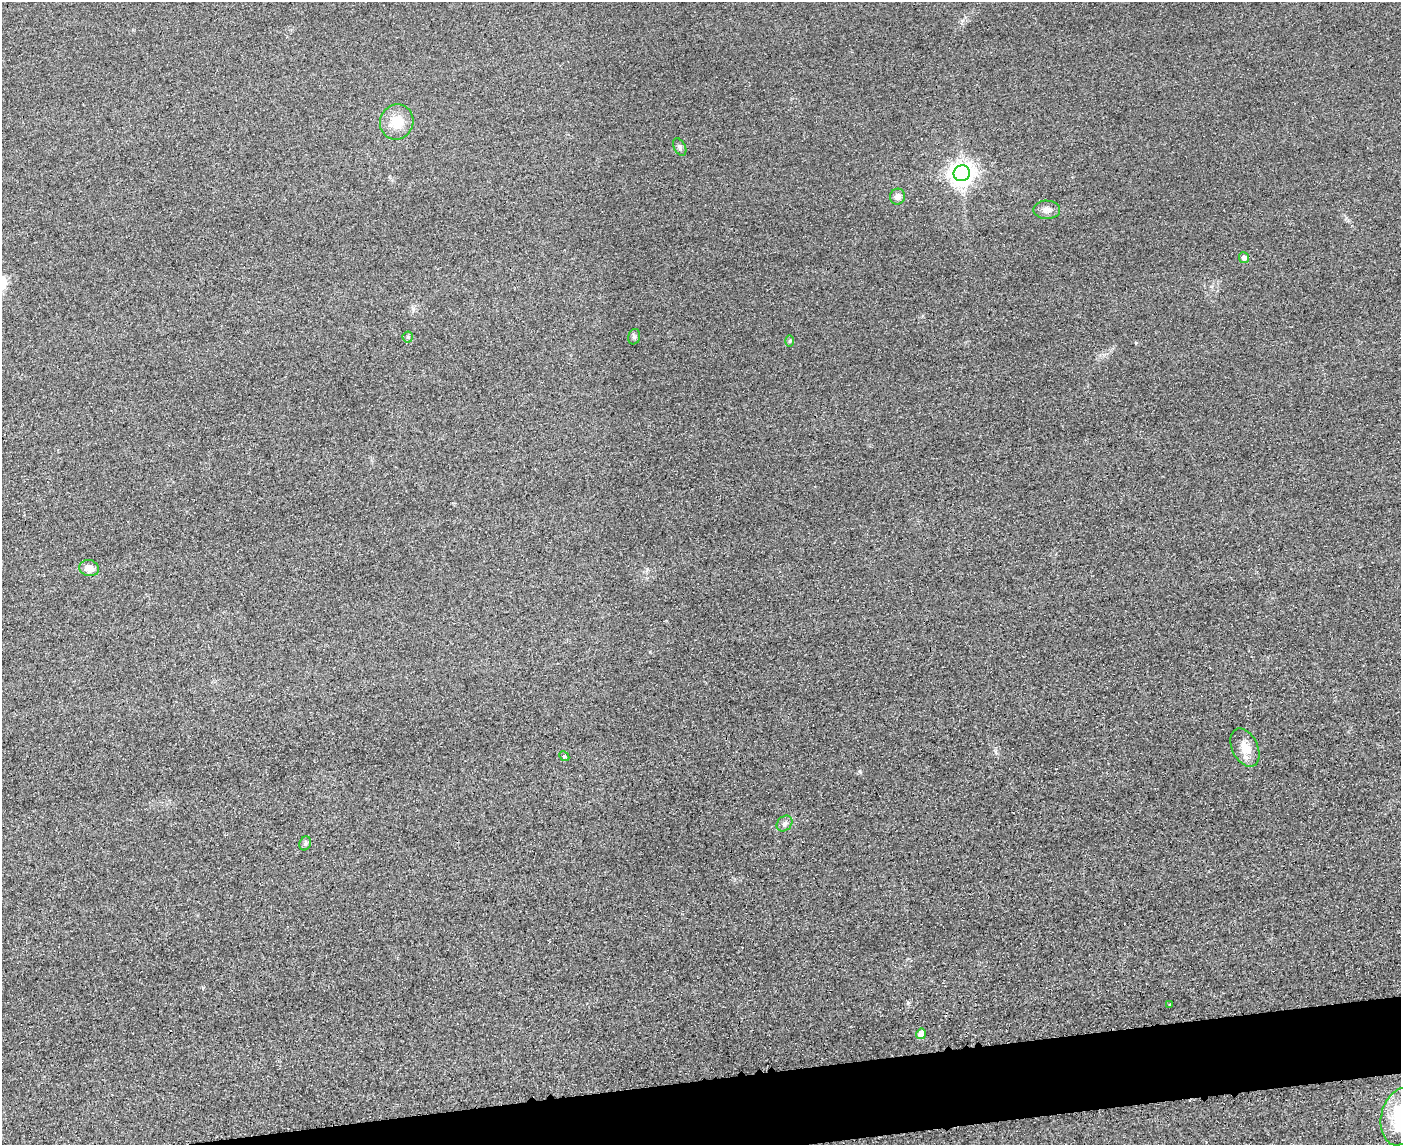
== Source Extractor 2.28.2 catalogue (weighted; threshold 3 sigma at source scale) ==
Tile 5 of 3 x 4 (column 2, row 2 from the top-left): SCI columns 1652-3050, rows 2308-3450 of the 4592 x 4615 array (HDU 1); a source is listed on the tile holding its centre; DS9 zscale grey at full resolution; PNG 1403 x 1147 px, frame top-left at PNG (2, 2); each listed source drawn as its Kron ellipse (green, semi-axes under 4 px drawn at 4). Shown black and unused: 4% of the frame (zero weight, under 3 of 4 exposures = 3% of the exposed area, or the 3 px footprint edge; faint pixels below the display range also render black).
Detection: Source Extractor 2.28.2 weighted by HDU 2 'WHT'; one run over the whole footprint, this tile lists its part. Background 0.0645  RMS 0.017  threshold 0.0772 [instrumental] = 3 sigma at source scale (4.5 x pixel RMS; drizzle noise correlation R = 1.50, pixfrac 1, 0.05/0.05 arcsec/px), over >= 5 px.
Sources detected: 17; all 17 listed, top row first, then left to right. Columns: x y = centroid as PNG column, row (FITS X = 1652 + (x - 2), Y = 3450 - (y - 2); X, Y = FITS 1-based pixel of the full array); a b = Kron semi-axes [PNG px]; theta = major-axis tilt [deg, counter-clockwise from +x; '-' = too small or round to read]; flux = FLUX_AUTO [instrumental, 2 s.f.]
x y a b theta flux
397 122 18 16 67 34
680 147 9 5 -62 4.5
962 173 8 7 - 1400
898 197 8 7 - 8.7
1047 210 13 9 -1 11
1244 258 5 5 - 8.2
408 337 5 5 - 2.7
634 337 8 6 75 4
790 341 6 4 89 2.1
89 568 10 8 -11 14
1245 748 20 13 -64 24
564 756 5 4 - 2.1
785 823 9 7 45 6.3
305 843 7 5 69 3.7
1170 1005 3 3 - 2.1
921 1034 5 5 - 23
1400 1117 29 19 76 95
Isophote crosses this tile's border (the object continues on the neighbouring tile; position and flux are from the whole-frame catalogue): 1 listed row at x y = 1400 1117
Unlisted compact peaks at least as high as the median listed source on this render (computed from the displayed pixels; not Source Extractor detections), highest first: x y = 908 1003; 860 771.